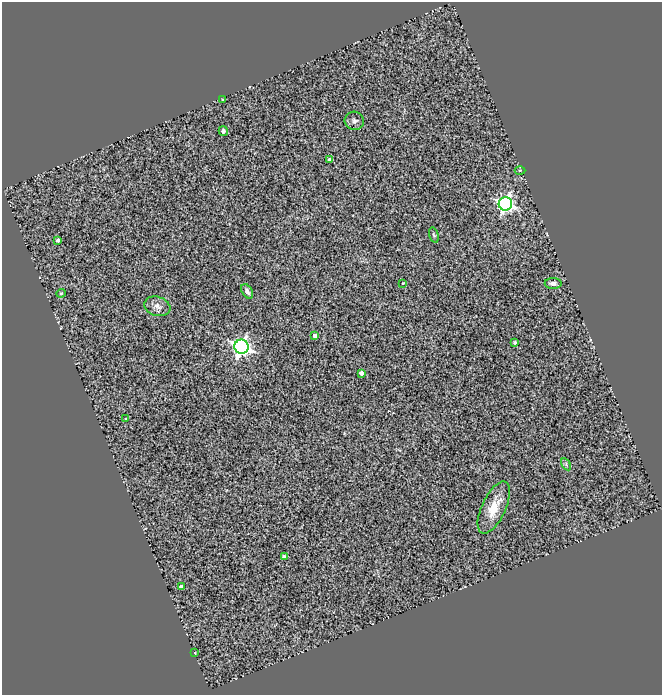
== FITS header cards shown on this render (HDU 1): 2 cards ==
NAXIS1  =                  660
NAXIS2  =                  693

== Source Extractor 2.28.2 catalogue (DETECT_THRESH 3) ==
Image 660 x 693 px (HDU 1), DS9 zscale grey, 1 PNG px = 1 image px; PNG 664 x 697 px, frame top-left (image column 1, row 693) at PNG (2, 2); each listed source drawn as its Kron ellipse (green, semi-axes under 4 px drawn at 4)
Background 1.17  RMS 0.39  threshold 1.16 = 3 sigma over >= 5 px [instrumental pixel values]
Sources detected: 23; all 23 listed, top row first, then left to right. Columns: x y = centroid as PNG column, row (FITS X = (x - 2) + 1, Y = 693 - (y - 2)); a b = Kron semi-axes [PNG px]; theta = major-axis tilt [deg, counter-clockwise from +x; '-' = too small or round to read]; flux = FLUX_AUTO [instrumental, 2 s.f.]
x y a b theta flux
222 99 2 2 - 15
354 121 10 9 - 97
223 131 5 4 - 63
329 160 4 3 - 89
520 170 5 3 - 24
505 204 7 7 - 9600
434 235 8 4 -74 45
58 240 3 3 - 80
403 283 2 2 - 21
553 283 8 5 0 140
247 291 8 5 -59 120
61 293 4 4 - 29
157 306 13 9 -17 180
315 336 4 4 - 150
515 342 4 4 - 56
241 347 7 7 - 13000
361 373 4 4 - 200
126 419 3 3 - 42
566 464 6 4 -59 45
494 507 28 12 65 600
284 557 4 4 - 140
181 587 4 4 - 100
195 653 4 2 - 18